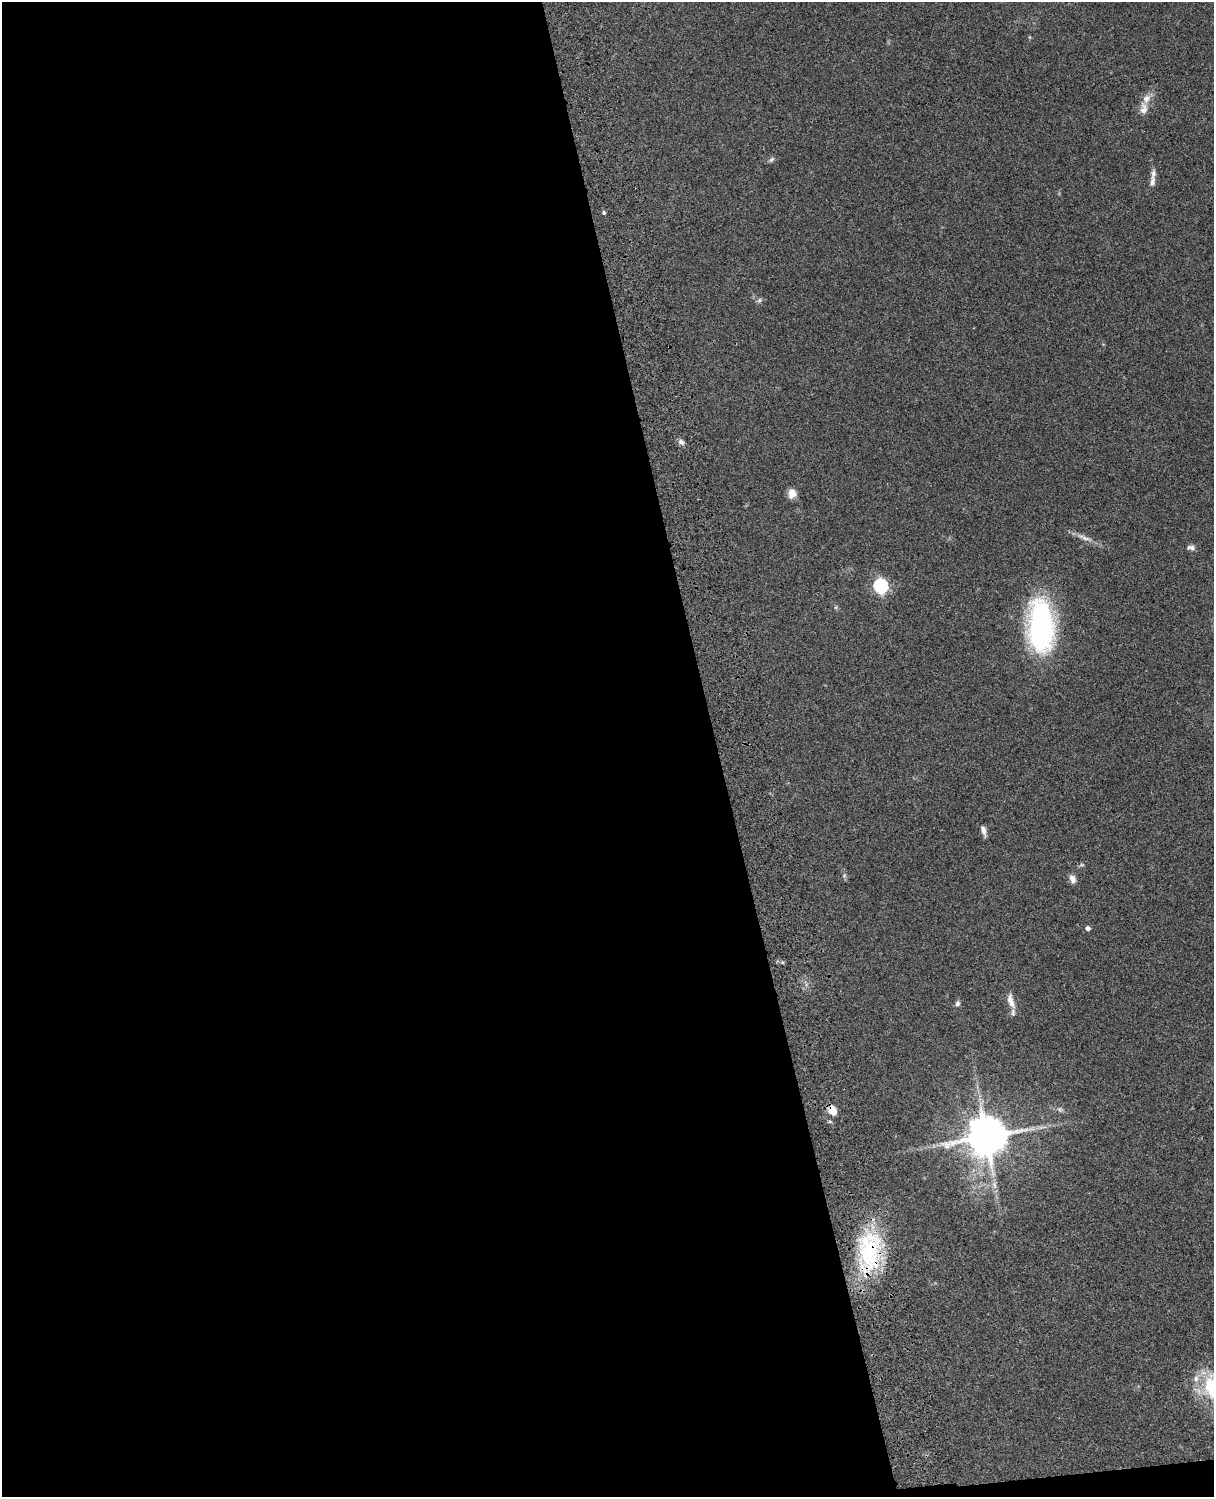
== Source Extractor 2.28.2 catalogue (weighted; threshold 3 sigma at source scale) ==
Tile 9 of 4 x 3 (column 1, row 3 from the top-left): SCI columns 121-1332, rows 278-1772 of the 5088 x 4927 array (HDU 1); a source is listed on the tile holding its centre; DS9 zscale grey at full resolution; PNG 1216 x 1499 px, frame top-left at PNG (2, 2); no overlay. Shown black and unused: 60% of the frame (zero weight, under 3 of 4 exposures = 6% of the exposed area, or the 3 px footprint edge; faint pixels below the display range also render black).
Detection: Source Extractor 2.28.2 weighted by HDU 2 'WHT'; one run over the whole footprint, this tile lists its part. Background 0.096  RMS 0.0063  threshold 0.0284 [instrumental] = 3 sigma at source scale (4.5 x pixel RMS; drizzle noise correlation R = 1.50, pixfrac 1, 0.05/0.05 arcsec/px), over >= 5 px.
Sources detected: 28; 1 too faint to see at this stretch — not listed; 2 inside a brighter listed object's ellipse — not listed separately; the other 25 listed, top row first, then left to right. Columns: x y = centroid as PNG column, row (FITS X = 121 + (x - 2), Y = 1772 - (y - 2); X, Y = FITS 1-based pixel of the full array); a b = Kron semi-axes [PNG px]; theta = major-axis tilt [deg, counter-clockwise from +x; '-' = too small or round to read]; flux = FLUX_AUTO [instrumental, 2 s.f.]
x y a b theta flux
1029 37 5 3 - 0.56
1144 108 18 9 -89 5.2
771 159 8 5 49 1.4
1152 182 14 7 81 3.1
604 213 5 4 - 0.91
759 300 7 5 23 1.4
681 442 9 6 -40 2.2
792 493 10 9 - 5.2
1084 538 28 5 -22 5.1
1191 547 11 7 -8 2.3
880 586 7 6 - 97
836 607 6 4 45 0.83
1040 626 42 20 -88 160
984 831 14 5 -72 2.9
1082 865 8 4 7 1.1
844 875 6 5 - 1.1
1072 879 11 7 -69 3.3
1088 928 5 5 - 2.2
782 962 5 3 - 0.63
1011 1001 22 8 -72 6.3
957 1003 7 6 - 1.7
832 1111 13 10 -63 6.6
986 1137 14 13 - 1500
869 1252 58 28 86 63
1196 1378 10 7 81 3.8
Overlapping masked pixels (flux is a lower limit): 2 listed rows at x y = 832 1111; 869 1252